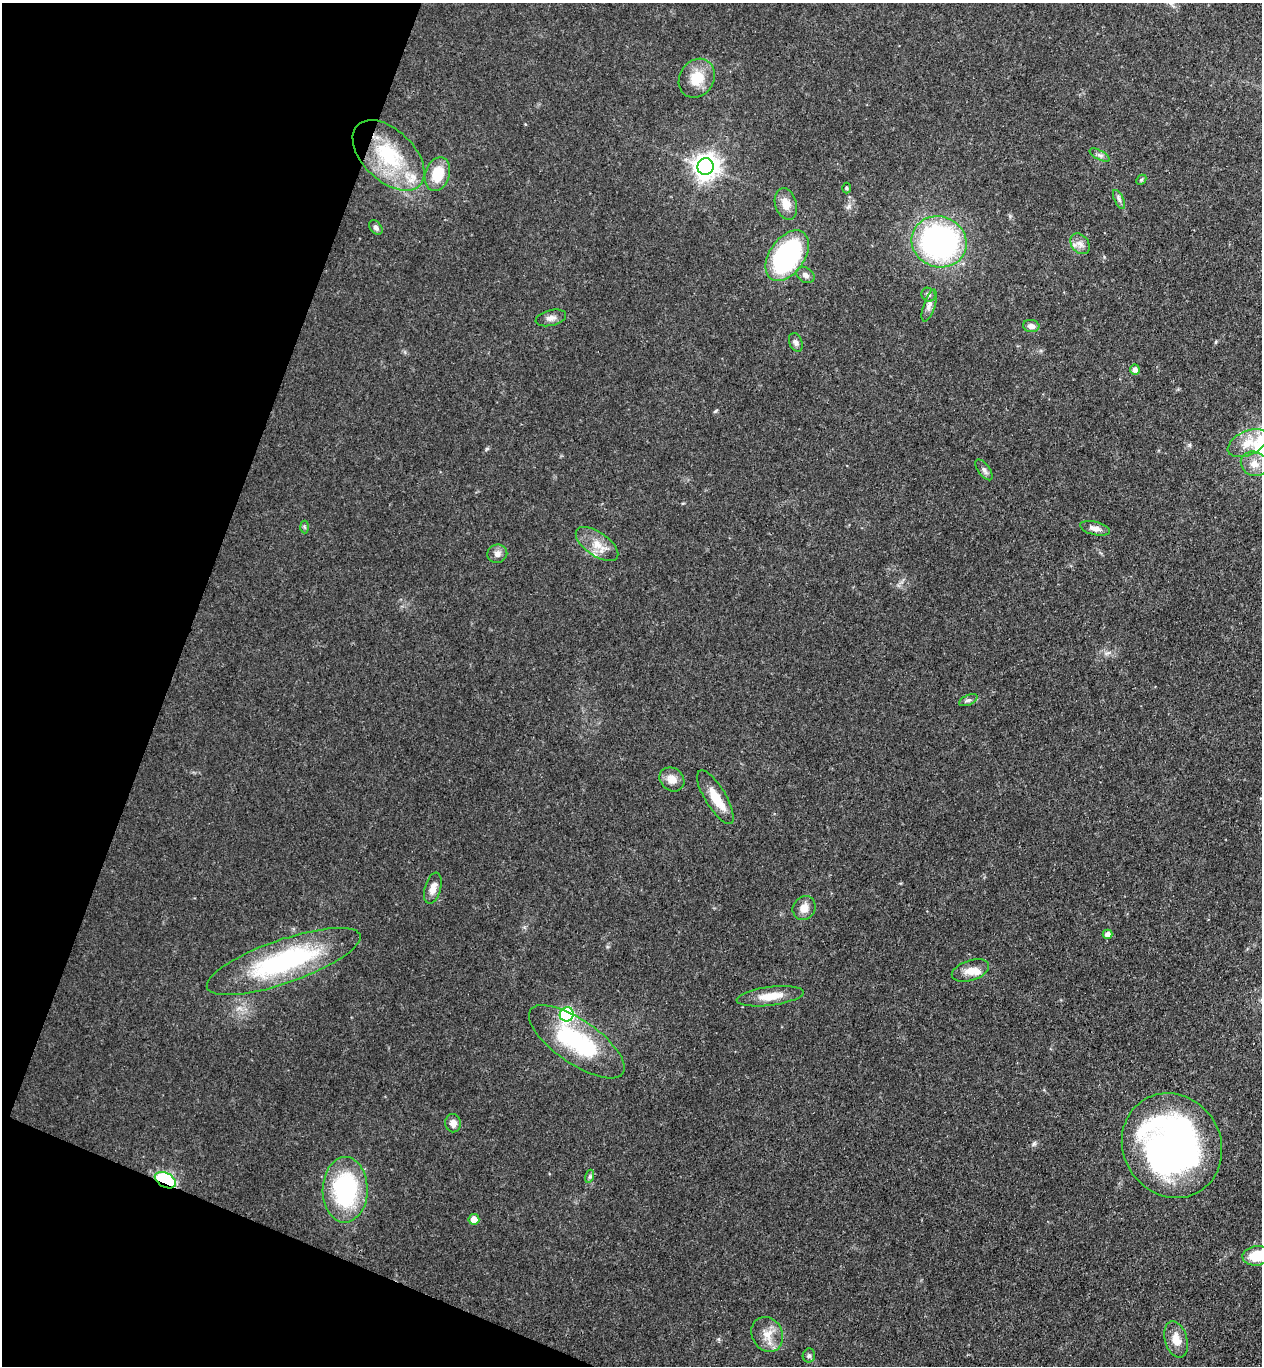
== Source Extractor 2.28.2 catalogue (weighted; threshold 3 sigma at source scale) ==
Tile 9 of 4 x 4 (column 1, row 3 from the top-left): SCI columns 192-1451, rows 1389-2752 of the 5551 x 5506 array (HDU 1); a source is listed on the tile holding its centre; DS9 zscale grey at full resolution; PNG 1264 x 1368 px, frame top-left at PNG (2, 3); each listed source drawn as its Kron ellipse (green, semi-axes under 4 px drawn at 4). Shown black and unused: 18% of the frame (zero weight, under 3 of 4 exposures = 5% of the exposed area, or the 3 px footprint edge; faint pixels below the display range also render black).
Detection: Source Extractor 2.28.2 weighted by HDU 2 'WHT'; one run over the whole footprint, this tile lists its part. Background 0.106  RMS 0.0082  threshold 0.0369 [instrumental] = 3 sigma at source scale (4.5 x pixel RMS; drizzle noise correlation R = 1.50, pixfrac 1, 0.05/0.05 arcsec/px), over >= 5 px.
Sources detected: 50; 2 inside a brighter listed object's ellipse — not listed separately; the other 48 listed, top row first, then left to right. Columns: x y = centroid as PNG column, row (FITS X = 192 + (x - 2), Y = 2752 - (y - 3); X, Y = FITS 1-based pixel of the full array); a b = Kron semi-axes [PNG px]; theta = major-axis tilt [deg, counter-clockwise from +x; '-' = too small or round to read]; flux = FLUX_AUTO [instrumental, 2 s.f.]
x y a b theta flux
697 78 20 17 58 19
389 155 43 25 -44 66
1100 155 11 4 -26 2.6
706 167 8 8 - 750
437 174 17 12 72 23
1141 180 6 4 45 1.1
846 188 5 3 - 0.83
1119 200 10 4 -64 2.3
786 204 16 10 -73 9.1
376 228 8 5 -52 2.4
939 242 28 25 -21 210
1080 244 11 8 -50 4.9
787 256 28 17 55 130
805 275 10 7 -34 3.3
928 295 7 6 - 2.4
929 306 17 5 71 4.1
551 318 15 8 14 4.7
1031 326 8 6 -6 4.3
796 342 10 6 -68 2.6
1135 369 5 5 - 4.2
1248 443 21 12 25 13
1254 464 14 12 -24 9.3
984 470 12 5 -54 2.9
304 527 6 4 -88 1.1
1095 528 15 6 -14 5.4
597 544 24 11 -35 13
497 554 10 9 - 4.4
968 700 10 5 23 2.1
672 779 13 11 -40 7.9
715 797 31 10 -59 16
433 888 16 8 74 6.8
804 908 12 11 - 8.1
1107 934 5 4 - 5.3
284 961 81 22 19 120
970 971 19 10 18 9.1
770 996 34 9 7 15
567 1014 7 7 - 120
577 1042 56 22 -35 88
453 1123 9 8 - 5.2
1172 1146 54 49 -59 360
590 1176 7 4 72 1.5
165 1180 11 7 -28 88
345 1190 33 22 89 100
474 1219 5 5 - 7.6
1257 1256 15 9 8 24
767 1334 18 15 -61 12
1176 1340 18 11 -73 11
809 1356 7 6 - 1.8
Overlapping masked pixels (flux is a lower limit): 1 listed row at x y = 165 1180
Isophote crosses this tile's border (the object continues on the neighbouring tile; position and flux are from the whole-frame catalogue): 1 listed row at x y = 1257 1256
Unlisted compact peaks at least as high as the median listed source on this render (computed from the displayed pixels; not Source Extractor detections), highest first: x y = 1189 445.